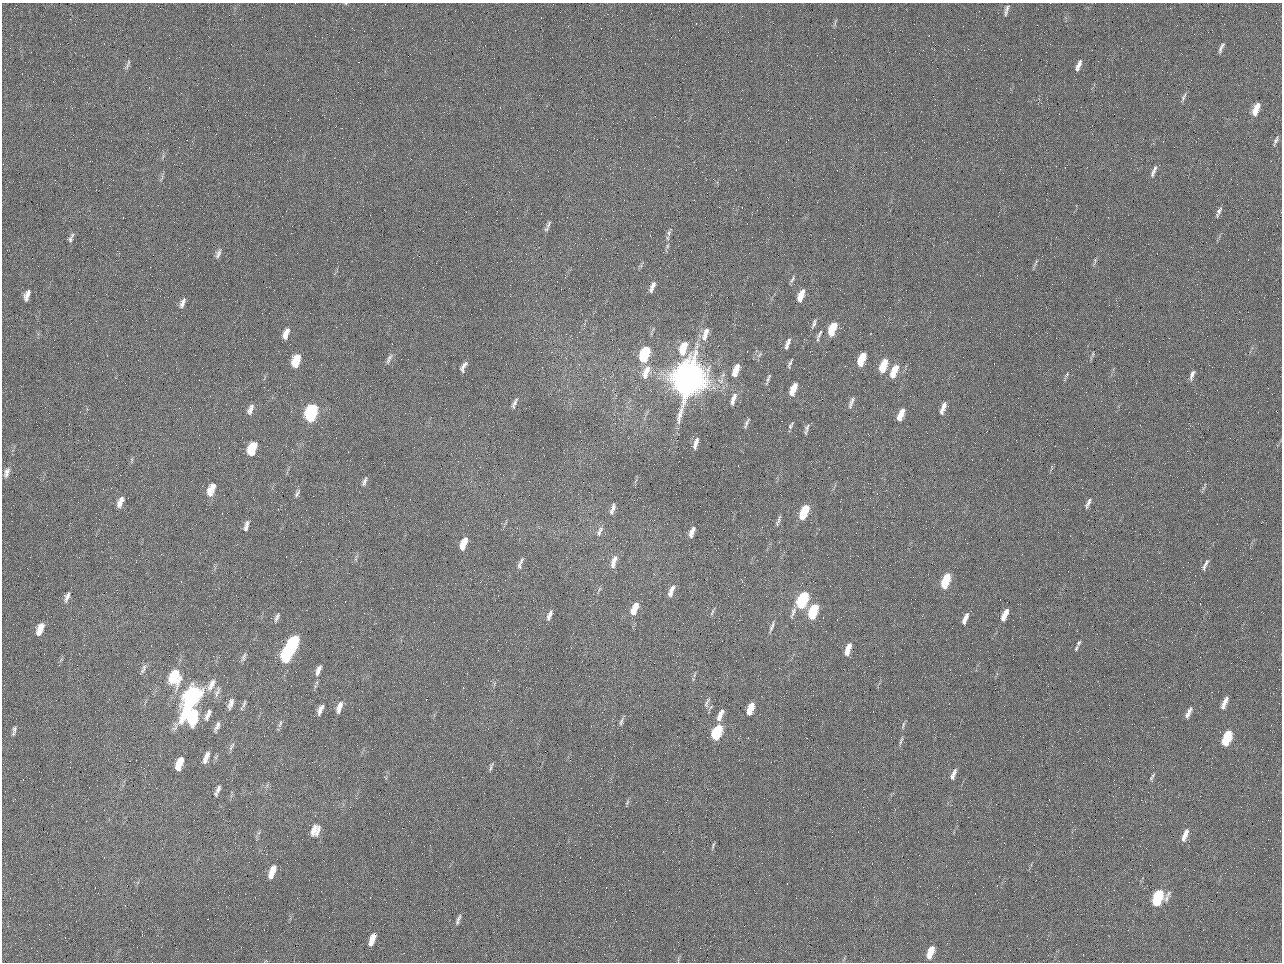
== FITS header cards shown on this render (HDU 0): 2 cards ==
NAXIS1  =                 1280 / length of data axis 1
NAXIS2  =                  960 / length of data axis 2

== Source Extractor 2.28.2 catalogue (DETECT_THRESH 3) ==
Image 1280 x 960 px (HDU 0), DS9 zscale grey, 1 PNG px = 1 image px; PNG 1284 x 964 px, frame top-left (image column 1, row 960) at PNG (2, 3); no overlay
Background 2560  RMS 180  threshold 553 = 3 sigma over >= 5 px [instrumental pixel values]
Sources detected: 139; all 139 listed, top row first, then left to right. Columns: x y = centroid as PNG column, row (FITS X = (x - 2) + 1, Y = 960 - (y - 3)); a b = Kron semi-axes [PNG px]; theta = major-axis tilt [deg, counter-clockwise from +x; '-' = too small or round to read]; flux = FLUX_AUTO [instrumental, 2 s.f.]
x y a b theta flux
1006 10 14 4 76 4.5e+04
1221 48 15 5 69 4.8e+04
984 50 2 2 - 6.3e+04
128 64 17 4 71 4.0e+04
1078 65 14 5 67 7.3e+04
1183 97 14 4 65 3.8e+04
1256 109 15 7 69 1.6e+05
1276 140 12 4 65 3.6e+04
1154 171 18 5 67 6.3e+04
1219 212 15 5 66 4.6e+04
549 224 13 5 66 4.1e+04
669 233 8 6 70 3.2e+04
71 238 14 5 67 4.1e+04
667 246 7 4 89 2.2e+04
218 253 13 6 67 5.3e+04
1095 261 9 4 76 2.5e+04
1035 263 14 3 63 2.7e+04
792 279 11 4 62 2.8e+04
652 287 14 5 68 6.7e+04
27 295 15 7 71 8.5e+04
801 295 12 5 69 1.7e+05
182 303 14 6 68 6.2e+04
814 323 13 5 72 3.8e+04
832 329 13 6 70 3.6e+05
286 334 13 6 71 1.2e+05
705 334 20 8 72 1.4e+05
819 334 14 5 60 4.2e+04
787 344 14 5 70 5.9e+04
683 348 16 7 73 3.0e+05
644 354 12 6 69 9.5e+05
1093 354 6 3 71 1.7e+04
389 359 14 5 62 4.8e+04
861 359 12 5 69 3.3e+05
296 361 12 7 72 3.4e+05
790 363 12 3 68 3.0e+04
884 364 12 6 63 2.7e+05
463 367 12 5 63 6.1e+04
647 369 9 7 53 7.6e+04
882 369 6 3 -79 9.5e+04
736 370 16 7 70 1.7e+05
894 371 14 6 67 2.6e+05
645 373 18 9 81 1.4e+05
1067 374 8 4 60 2.1e+04
1192 375 13 5 72 5.2e+04
689 379 23 17 72 1.3e+07
768 379 18 4 71 3.6e+04
793 389 12 5 68 2.1e+05
733 399 17 6 72 9.0e+04
851 402 15 5 68 4.8e+04
514 403 14 4 67 4.3e+04
943 408 17 6 71 8.7e+04
250 409 14 6 66 6.8e+04
311 413 12 7 75 2.0e+06
901 415 14 5 67 1.7e+05
746 423 14 4 65 3.4e+04
791 425 10 4 55 2.6e+04
806 429 12 4 77 3.8e+04
986 432 2 2 - 8.0e+03
696 443 13 4 74 7.0e+04
252 448 11 6 69 4.6e+05
7 473 15 7 73 7.3e+04
364 481 13 5 70 4.3e+04
211 489 13 6 68 2.0e+05
297 493 13 5 63 3.8e+04
120 502 12 6 65 8.8e+04
1088 503 14 4 64 4.7e+04
613 509 13 5 79 6.1e+04
804 512 13 6 68 5.2e+05
778 521 15 4 69 3.5e+04
246 526 14 5 75 5.5e+04
600 531 15 5 67 5.2e+04
692 532 12 5 70 8.4e+04
463 544 13 6 70 2.0e+05
521 560 9 5 63 2.7e+04
614 562 17 6 74 1.1e+05
1205 564 17 4 64 5.1e+04
519 565 11 6 86 3.9e+04
945 581 13 5 70 6.0e+05
671 591 16 6 67 9.3e+04
67 597 14 5 69 5.9e+04
802 600 12 6 67 1.5e+06
634 609 14 6 69 2.0e+05
712 612 10 3 65 2.2e+04
793 612 16 6 70 5.8e+04
813 612 12 6 68 7.0e+05
549 615 14 5 68 6.0e+04
1005 615 14 5 65 1.5e+05
277 617 14 5 67 4.6e+04
965 618 14 5 68 8.6e+04
772 627 16 4 71 4.5e+04
40 629 13 6 68 1.7e+05
1079 643 7 4 53 2.3e+04
293 644 12 6 74 1.4e+06
1076 648 7 4 61 1.8e+04
848 649 13 5 72 1.5e+05
287 654 13 6 76 1.4e+06
244 657 12 5 69 3.7e+04
143 669 14 5 66 4.3e+04
318 670 15 6 69 7.3e+04
174 677 17 12 78 5.0e+05
211 685 17 8 61 1.1e+05
217 692 17 5 68 5.0e+04
192 697 23 9 64 3.4e+06
707 703 16 5 68 3.8e+04
1224 703 14 5 68 1.1e+05
230 704 14 6 71 6.7e+04
244 704 12 4 70 3.2e+04
339 707 14 5 71 1.0e+05
750 709 11 5 71 3.0e+05
320 710 12 5 66 7.3e+04
1188 713 16 5 64 6.8e+04
208 715 15 6 66 7.1e+04
720 715 14 5 68 1.0e+05
193 717 14 8 76 7.3e+05
621 722 12 5 74 3.5e+04
280 723 12 4 74 3.3e+04
903 725 10 3 74 2.4e+04
217 726 15 5 66 5.5e+04
14 730 14 6 78 5.0e+04
717 732 12 6 67 1.1e+06
1227 738 12 5 68 6.9e+05
901 741 12 3 66 2.6e+04
231 746 13 4 65 2.9e+04
206 757 13 5 68 9.1e+04
216 757 7 4 71 1.9e+04
179 763 12 5 69 2.6e+05
491 767 12 4 71 2.8e+04
953 774 13 5 67 6.8e+04
1152 777 12 4 60 2.6e+04
217 790 12 4 65 5.2e+04
627 802 7 4 54 1.9e+04
315 830 14 10 63 1.4e+05
1185 835 16 6 68 1.1e+05
713 846 11 3 71 2.3e+04
272 872 14 6 70 1.7e+05
1158 898 12 7 63 1.0e+06
458 919 15 4 69 4.3e+04
372 939 12 5 70 1.5e+05
930 952 13 5 68 2.3e+05